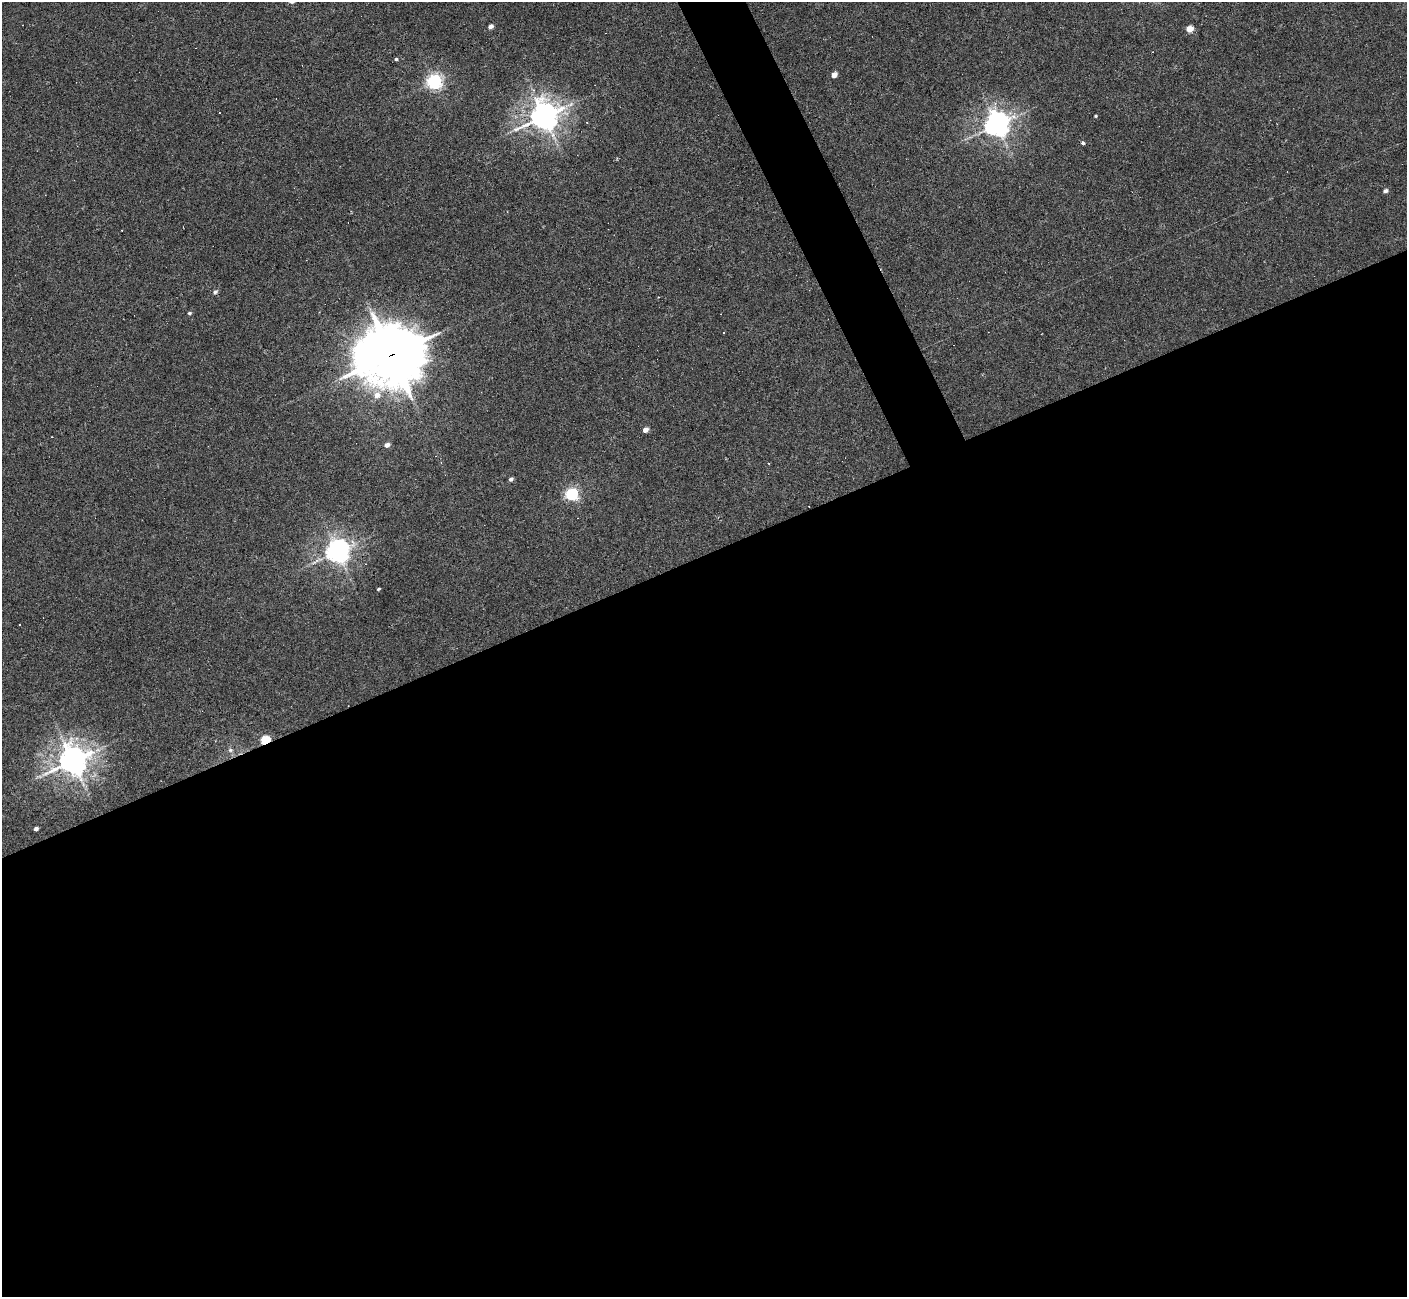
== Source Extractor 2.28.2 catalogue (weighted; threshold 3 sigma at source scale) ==
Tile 15 of 4 x 4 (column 3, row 4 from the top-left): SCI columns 2812-4216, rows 150-1444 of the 5622 x 5610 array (HDU 1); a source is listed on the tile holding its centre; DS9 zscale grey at full resolution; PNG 1409 x 1299 px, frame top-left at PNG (2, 2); no overlay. Shown black and unused: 59% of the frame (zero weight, under 3 of 6 exposures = <1% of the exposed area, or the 3 px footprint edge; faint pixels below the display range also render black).
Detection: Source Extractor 2.28.2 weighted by HDU 2 'WHT'; one run over the whole footprint, this tile lists its part. Background 0.0282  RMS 0.0025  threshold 0.0102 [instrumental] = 3 sigma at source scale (4.09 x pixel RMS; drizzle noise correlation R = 1.36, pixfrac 0.8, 0.05/0.05 arcsec/px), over >= 5 px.
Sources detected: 30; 6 cosmic-ray / hot-pixel residue — not listed; the other 24 listed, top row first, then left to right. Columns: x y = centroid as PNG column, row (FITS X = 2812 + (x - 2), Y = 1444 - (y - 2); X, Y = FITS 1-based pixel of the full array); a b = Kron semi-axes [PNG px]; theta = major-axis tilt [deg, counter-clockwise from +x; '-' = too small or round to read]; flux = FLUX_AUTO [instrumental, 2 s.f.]
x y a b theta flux
490 26 5 4 - 1.1
1190 29 5 5 - 3
396 59 4 4 - 0.32
834 75 5 4 - 1.9
434 82 6 6 - 69
544 116 9 8 - 360
1096 116 4 3 - 0.25
997 124 8 8 - 230
1083 143 5 4 - 0.37
1385 191 5 4 - 0.67
215 292 6 5 - 0.58
189 313 5 4 - 0.32
392 355 22 19 10 1400
377 395 9 8 - 2.1
645 430 5 4 - 1.5
387 445 6 5 - 1.2
511 479 4 4 - 0.73
572 494 6 5 - 40
338 551 8 7 - 190
378 589 3 3 - 0.3
265 740 6 4 34 12
230 750 7 6 - 0.63
73 761 10 9 - 370
36 829 4 3 - 0.72
Overlapping masked pixels (flux is a lower limit): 2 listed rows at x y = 392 355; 265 740